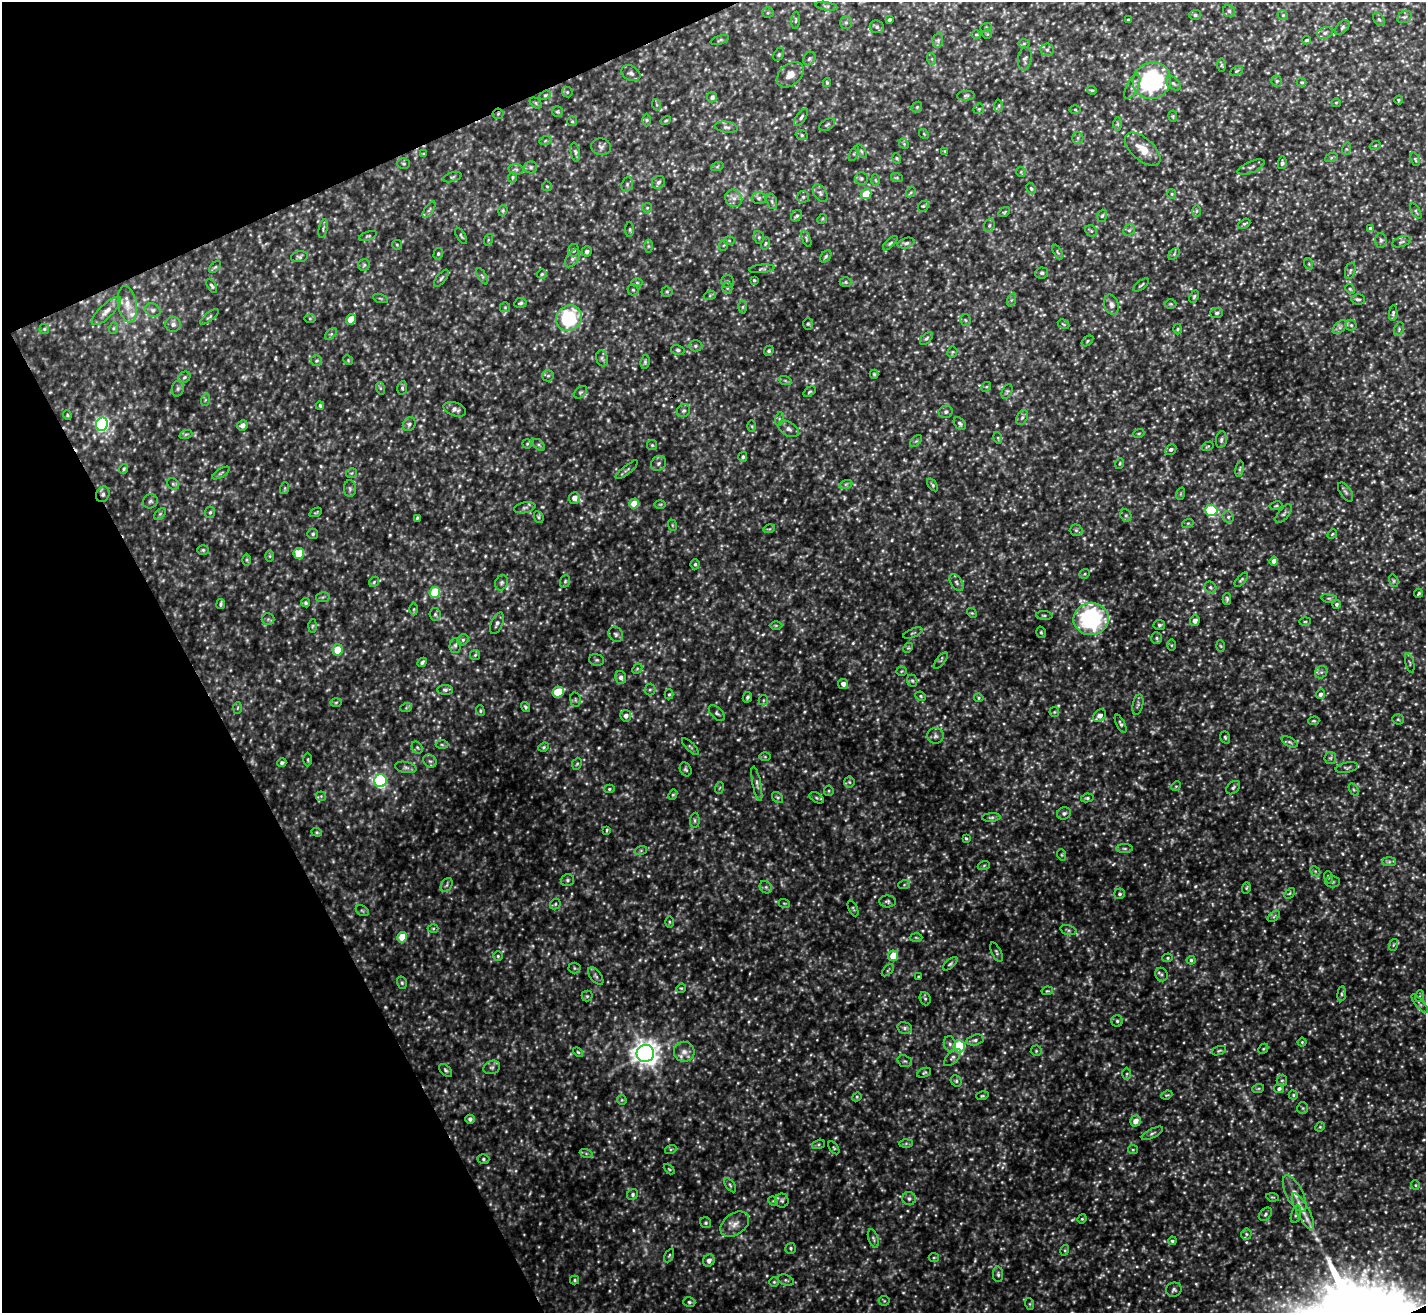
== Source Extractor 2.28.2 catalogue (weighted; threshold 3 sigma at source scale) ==
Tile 5 of 4 x 4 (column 1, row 2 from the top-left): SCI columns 1-1424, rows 2777-4087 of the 5699 x 5686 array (HDU 1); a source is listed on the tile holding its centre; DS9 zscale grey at full resolution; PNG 1428 x 1315 px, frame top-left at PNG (2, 2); each listed source drawn as its Kron ellipse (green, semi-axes under 4 px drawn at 4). Shown black and unused: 21% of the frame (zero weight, under 3 of 5 exposures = <1% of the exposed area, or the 3 px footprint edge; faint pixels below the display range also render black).
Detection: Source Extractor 2.28.2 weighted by HDU 2 'WHT'; one run over the whole footprint, this tile lists its part. Background 0.207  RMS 0.025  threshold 0.113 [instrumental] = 3 sigma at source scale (4.5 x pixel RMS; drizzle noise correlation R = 1.50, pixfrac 1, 0.05/0.05 arcsec/px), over >= 5 px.
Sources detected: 757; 20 too faint to see at this stretch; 1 cosmic-ray / hot-pixel residue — neither listed nor drawn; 4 inside a brighter listed object's ellipse — not listed separately; of the other 732, all 500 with FLUX_AUTO >= 2.82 (the completeness limit of this list) listed and drawn (232 fainter detections not listed), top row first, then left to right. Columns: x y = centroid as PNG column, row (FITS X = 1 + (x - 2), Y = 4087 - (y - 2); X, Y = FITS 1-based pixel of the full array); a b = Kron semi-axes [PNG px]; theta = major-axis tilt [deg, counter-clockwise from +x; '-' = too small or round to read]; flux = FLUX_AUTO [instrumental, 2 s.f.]
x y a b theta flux
826 6 11 3 -9 4.6
1229 11 6 6 - 5.5
768 13 5 5 - 3.8
1195 15 5 5 - 5.1
1283 15 5 4 - 3.3
1404 17 7 5 32 6.2
1379 19 7 5 -52 5.3
796 20 8 3 85 3.4
889 20 4 3 - 4.6
1129 20 3 3 - 3.3
846 23 6 5 - 4.9
877 27 7 6 - 6.3
986 27 6 4 20 2.9
1342 27 9 5 47 5.5
1325 33 8 5 17 7.1
976 34 5 3 - 2.8
987 34 5 5 - 2.9
720 40 9 4 18 4.2
938 40 7 5 79 6.1
1307 40 4 3 - 4.3
1024 43 6 4 2 3.8
1047 50 6 6 - 7.2
779 54 7 4 60 4.5
809 59 7 5 57 5.2
932 59 6 4 -72 3.7
1025 59 11 7 80 8.3
1221 65 7 4 90 4.2
1236 71 7 4 28 3.2
631 73 10 7 -30 9.6
790 75 15 10 41 23
1152 81 19 18 - 320
1277 81 5 5 - 4
1302 82 5 3 - 3
827 83 4 3 - 3.3
1173 83 9 5 -44 6
1132 87 13 6 64 13
1092 90 5 3 - 3.2
567 92 6 5 - 3.3
545 95 6 4 22 3.6
966 96 9 5 5 5.4
712 97 5 5 - 7.3
1399 100 4 4 - 2.9
536 103 7 4 -38 3.8
1336 103 5 4 - 3
657 105 6 4 -71 3.6
999 106 6 4 88 3.6
917 107 6 4 46 3.5
979 109 6 4 44 3.7
1075 109 5 3 - 3
557 112 5 5 - 3.4
498 114 5 5 - 3.6
1173 116 5 4 - 2.9
801 117 10 4 53 6.5
647 120 6 4 90 3.8
572 121 5 4 - 3.1
666 121 5 4 - 3.3
1117 124 7 4 -90 3.9
827 125 9 5 31 5.4
726 127 11 5 -8 7.6
924 134 5 4 - 2.8
802 135 6 5 - 3.9
1078 138 6 5 - 5.7
545 141 6 4 20 3.7
904 144 5 4 - 3
1375 146 5 3 - 3.2
601 147 10 8 -13 9.1
1143 149 21 11 -41 42
1346 149 6 4 72 3.9
861 151 8 4 -55 3.9
945 151 4 4 - 2.9
575 152 9 4 -79 5.9
424 154 4 3 - 3.2
854 154 8 3 64 3.5
897 158 5 4 - 3.1
1331 158 6 4 19 3.9
1415 159 7 4 -70 3.5
1282 163 6 4 80 4.9
403 164 6 5 - 4
531 167 6 6 - 5.7
717 167 6 4 19 4
1251 167 14 5 23 10
516 169 7 5 -8 5.6
1021 172 5 5 - 3.3
452 177 9 4 16 4.8
512 177 5 4 - 3.2
861 178 6 6 - 6.2
897 178 6 4 -18 3.4
875 180 6 4 -87 3.3
658 182 7 6 - 7.4
627 184 7 5 71 5.2
547 186 5 4 - 2.9
1031 189 6 4 -63 4
911 192 6 4 45 3.7
820 193 10 6 -56 7.8
866 194 5 5 - 50
1172 194 5 4 - 3.2
803 197 6 6 - 4.9
734 198 9 8 - 14
759 198 7 6 - 6
772 201 8 5 -71 5.2
923 206 6 4 40 3.7
647 208 5 4 - 3.1
429 210 9 3 56 4.9
503 211 5 4 - 3.7
1196 211 6 4 88 3.3
1416 211 8 3 -61 3.7
1004 212 6 4 36 3
797 216 6 5 - 4.5
1102 216 6 4 71 4
822 219 5 4 - 3.2
1244 224 6 4 28 4.3
989 225 7 5 70 5.8
1370 228 4 3 - 4.5
323 229 9 4 78 4.6
630 229 8 4 -90 3.8
1129 230 6 5 - 5.7
1091 231 6 5 - 4.4
368 236 9 3 19 3.6
461 236 9 3 -59 3.7
759 237 6 5 - 4.6
806 238 8 4 -69 4
488 240 6 4 72 2.9
729 240 6 4 -1 3.2
1381 240 7 5 -88 6
1402 242 10 5 18 6.6
766 243 6 4 72 3.9
890 243 9 4 45 4.8
906 243 9 5 15 6.7
397 245 5 5 - 3.1
724 245 6 3 70 2.9
648 246 6 4 90 4
573 250 6 5 - 7.5
587 251 5 5 - 6.4
1058 252 8 4 -63 3.7
438 254 6 4 75 3.7
1174 254 7 4 46 4.2
826 256 7 4 51 4.1
300 257 8 5 9 5.5
572 258 10 6 54 8.1
1309 264 6 3 -73 2.9
364 265 6 6 - 4.8
215 267 7 4 44 4.1
762 269 13 4 5 5.3
1350 271 9 5 73 5.4
1042 273 6 5 - 5
542 274 5 5 - 3.6
482 276 9 4 -59 4.5
441 278 10 4 52 5.4
754 280 3 3 - 2.9
727 282 6 6 - 5.1
846 282 6 5 - 4
637 283 6 4 -1 3
1141 285 9 2 38 3.5
212 286 8 4 -60 4.2
727 288 5 5 - 3.9
1350 289 5 4 - 3.3
633 290 5 5 - 4.2
667 292 5 5 - 4
710 295 6 4 20 3.5
1194 297 6 4 63 3.7
380 298 8 3 -19 3.3
1358 299 7 5 -5 5.3
1011 300 7 4 71 4.6
520 303 6 5 - 4.8
127 304 18 9 -80 28
1111 304 10 7 -73 11
1171 304 6 5 - 3.2
505 307 5 5 - 2.9
742 307 6 4 89 4.3
153 310 8 6 -31 7.5
106 311 19 6 44 19
1217 313 6 5 - 4.7
1393 313 8 4 84 4.7
209 317 11 4 38 5.2
310 318 6 4 -1 2.9
569 318 13 12 - 200
351 319 5 4 - 45
965 320 6 5 - 4
173 324 7 7 - 10
808 324 6 5 - 3.8
1064 324 6 3 -27 2.9
1351 325 5 5 - 4.6
1340 327 8 5 46 7.2
114 328 6 4 71 3.2
44 329 5 4 - 2.8
1178 329 5 3 - 2.8
1399 329 7 4 67 4.4
331 334 7 4 44 4.6
926 338 8 4 44 5
1087 341 7 4 39 3.9
695 346 7 5 -1 5.4
678 350 7 4 -11 5
769 351 5 4 - 4.1
952 352 5 5 - 3.7
602 358 8 6 -73 6.2
348 360 5 4 - 2.9
317 361 5 5 - 4.2
645 362 7 4 81 4.3
874 374 4 4 - 2.9
548 376 6 5 - 4.8
184 377 6 5 - 5.1
785 380 7 4 -20 4.1
986 387 5 4 - 3.2
178 388 8 6 74 7
380 388 6 4 -72 3.7
402 388 6 5 - 4.3
1007 391 7 5 63 4.4
580 392 7 5 40 4.6
809 392 7 4 37 3.8
205 400 6 4 72 3.5
320 405 4 3 - 3.8
455 409 12 6 -19 12
683 411 7 6 - 6.1
946 412 7 6 - 6.5
67 415 4 4 - 3
1022 417 8 5 62 6.8
779 419 7 4 73 5.2
102 424 7 6 - 530
409 424 7 6 - 6.2
960 424 7 5 -50 5
242 425 5 5 - 13
752 426 6 4 -88 2.9
789 429 11 7 -30 10
1139 433 5 3 - 2.9
186 434 6 4 18 4.3
998 438 6 3 -73 2.8
1221 440 8 5 80 6.2
916 441 7 4 44 4.1
527 444 5 4 - 3.2
539 445 7 4 -45 4.4
652 445 5 5 - 3.5
1208 446 6 3 29 2.8
1171 449 6 5 - 6.9
743 457 5 4 - 5.1
659 463 8 7 - 7.6
1120 464 5 3 - 2.9
124 469 5 4 - 3.5
1240 469 8 4 81 4.4
627 470 14 4 39 5.5
221 473 10 4 32 4.8
351 473 5 5 - 4.2
173 484 6 5 - 4.3
846 484 7 4 18 5.2
933 485 7 4 -52 3.9
285 488 6 4 72 3.2
350 489 8 6 -89 6.3
1346 492 11 5 -56 6.1
103 494 8 6 65 7.6
1180 494 6 4 71 3.1
574 498 6 5 - 20
150 501 7 7 - 6.2
634 503 5 4 - 40
660 504 6 4 0 2.9
1276 506 6 3 11 2.8
525 508 11 5 12 7.2
1211 510 6 5 - 170
210 512 6 5 - 4.5
316 512 6 3 24 3
160 514 7 4 45 3.6
1284 514 11 5 51 7.2
1126 515 6 5 - 4.7
539 517 6 4 -65 4.2
1228 517 6 5 - 5.4
417 518 4 4 - 3
1188 523 6 3 18 3.1
672 525 6 3 -72 2.9
769 529 6 3 17 3.2
1076 530 6 6 - 5.4
313 534 5 5 - 4.5
1332 534 5 4 - 2.9
203 550 5 5 - 4
299 554 5 5 - 66
270 556 6 4 -90 3.2
246 560 6 4 -89 3.7
1274 561 4 4 - 14
695 564 5 4 - 4
1085 574 5 4 - 3.3
1241 580 9 4 48 4.3
565 581 6 5 - 4
1394 581 6 4 -75 3.8
374 582 6 4 48 3.5
501 583 8 6 65 6.1
956 583 9 5 -56 7.5
1210 587 6 5 - 4.5
435 592 5 5 - 110
1418 593 4 2 - 2.9
323 597 7 5 11 4.5
1329 598 8 4 -8 4.1
1227 599 6 4 -89 4
306 603 5 4 - 3.7
221 604 5 3 - 4.6
1336 604 4 4 - 4.2
414 609 6 4 89 4.1
972 613 5 4 - 3
435 614 6 5 - 4.8
1044 615 8 3 -4 3.9
268 619 6 6 - 5
1091 619 18 16 3 320
1195 621 5 5 - 14
1305 621 5 3 - 2.9
497 623 11 5 67 8.8
776 625 6 4 0 3.4
1159 625 6 5 - 4.9
312 626 6 4 88 3.6
1041 632 6 4 -74 3.6
913 633 10 3 23 3.4
616 634 8 6 -55 6.8
1156 638 6 5 - 5.3
463 640 6 5 - 5.2
455 645 7 5 88 6.2
1171 645 6 4 -90 3
1221 646 6 4 -86 2.8
908 648 5 4 - 3
337 650 5 5 - 65
475 655 5 5 - 3.5
597 660 8 5 -14 5.3
941 661 10 2 51 3.1
422 662 5 4 - 5.9
1410 663 10 2 -75 3.2
637 669 5 4 - 3.4
901 671 5 4 - 3.1
1321 672 7 5 43 5.8
621 677 6 5 - 10
912 681 6 5 - 4.3
843 684 5 5 - 12
650 689 6 5 - 4.2
445 690 8 5 -1 5.2
558 692 6 5 - 120
669 694 5 4 - 3.5
1320 694 5 4 - 6.7
921 696 5 4 - 3.3
747 697 5 4 - 5.4
979 698 5 4 - 3.1
575 700 7 5 -83 4.8
763 700 5 4 - 3.2
336 702 6 4 2 3
1138 705 10 5 76 6.2
526 707 5 4 - 3.8
237 708 6 4 87 3.3
406 708 6 4 19 3.1
480 711 5 4 - 3.4
1054 712 5 5 - 3.2
717 713 10 5 -44 6.1
626 716 6 5 - 10
1100 716 7 5 40 16
1398 719 5 5 - 3.7
1314 721 5 4 - 3.3
1121 724 10 4 -63 5.4
935 736 8 8 - 9
1225 737 6 4 -72 4.1
1290 742 8 4 -27 5.3
442 745 6 4 -2 3.9
417 747 6 5 - 4.3
544 747 5 4 - 3.5
690 747 11 3 -45 3.8
765 757 6 4 -1 3.1
1330 758 6 6 - 4.9
308 759 7 3 -90 3.1
430 761 7 6 - 6.1
282 763 5 4 - 5.9
577 764 6 4 66 3.6
406 767 11 5 -11 7.5
1347 768 11 5 11 5.3
686 769 7 5 -65 5.1
380 781 6 6 - 530
849 782 5 5 - 3.9
757 784 17 4 -79 8.9
1176 786 5 4 - 3
719 788 6 3 70 2.9
1233 788 8 5 41 5.4
609 789 5 4 - 4
1354 790 7 4 -58 3.8
829 791 5 5 - 3.3
673 795 5 4 - 3.7
321 796 5 5 - 3.5
778 797 6 4 -42 4
817 798 8 4 -32 5.1
1087 798 6 4 8 4.2
1064 813 7 6 - 7.9
991 817 9 4 4 5.4
695 820 7 5 86 4.7
607 830 4 2 - 2.8
317 832 5 4 - 3.4
966 838 4 3 - 3.3
1125 849 8 4 -1 4.6
641 850 6 4 19 3.6
1062 855 6 3 -71 2.8
1389 862 7 4 0 5.6
984 865 6 4 20 3.3
1315 871 6 4 -44 3.6
1328 877 6 4 -72 3.3
567 880 7 6 - 5.5
1332 882 7 5 0 4.8
447 885 7 5 60 5.3
904 885 6 4 19 3.6
766 887 7 5 -45 5.6
1246 888 6 4 73 3.1
1289 893 6 4 45 3.2
1120 894 5 5 - 6.2
887 901 8 6 -3 5.6
784 903 6 3 -18 2.9
555 904 6 4 48 4
853 908 8 3 -64 3.4
362 911 7 5 -31 5
1274 916 7 4 38 3.6
669 922 5 3 - 2.9
433 928 5 3 - 2.8
1068 930 8 5 -15 5.1
402 937 5 5 - 54
916 937 6 4 -2 3.7
1393 945 6 4 71 3.6
996 952 10 4 -64 5
498 956 5 5 - 3.8
893 956 5 5 - 46
1168 958 5 4 - 3.7
1191 960 4 4 - 4.4
950 964 9 4 41 4.6
574 968 6 5 - 3.9
888 970 7 3 45 3.6
1162 975 7 6 - 5.2
596 976 10 5 -52 6.9
919 977 3 3 - 3.5
402 983 6 5 - 4.1
681 988 5 4 - 2.9
1047 991 6 4 10 3.1
1342 994 7 4 83 4.3
587 996 5 5 - 3.8
1420 996 6 4 71 3.2
925 999 7 5 -68 4.9
1420 1004 12 3 -50 5.4
1117 1021 5 5 - 4.7
905 1028 7 5 -14 6.1
975 1040 8 5 15 7.2
1302 1042 4 4 - 2.8
950 1044 8 6 -76 8.5
959 1046 6 5 - 220
1263 1049 5 4 - 3.4
1036 1051 5 5 - 3.7
1219 1051 7 3 18 3.5
578 1052 6 3 -44 3.2
684 1052 10 10 - 18
645 1053 9 8 - 2400
952 1058 11 5 45 7.8
905 1061 7 5 -19 5.3
492 1067 8 6 21 7.2
446 1070 8 4 -44 4.6
924 1073 7 4 23 3.9
1127 1074 6 4 89 3.7
1282 1080 6 5 - 4.2
956 1081 6 5 - 4.2
1258 1089 6 4 19 3.4
1279 1089 5 4 - 5.9
1167 1095 6 3 23 2.9
1293 1095 4 4 - 3.3
982 1096 6 4 16 3.5
857 1097 5 4 - 3
622 1100 5 5 - 3.1
1303 1108 5 5 - 4.1
470 1119 5 4 - 6.8
1135 1121 6 5 - 19
1320 1127 5 4 - 3.1
1152 1133 11 4 28 6.3
906 1143 6 4 1 4.1
818 1144 7 4 20 4.1
834 1148 7 3 -54 3.2
671 1149 6 4 18 3.3
1133 1150 5 4 - 3.3
586 1153 7 4 -19 4.7
483 1159 6 5 - 4.3
669 1169 6 3 -45 3
730 1185 8 4 -54 4.2
1415 1185 5 4 - 2.9
633 1194 6 5 - 6
1295 1194 20 8 -63 27
1272 1197 6 4 -9 3.4
909 1198 7 6 - 7
773 1201 5 4 - 2.9
782 1201 7 7 - 6
1303 1212 20 6 -62 25
1265 1214 8 5 44 5.9
1296 1214 9 5 74 5.2
1082 1219 5 4 - 3.2
706 1223 6 5 - 4.2
735 1224 16 10 36 23
1246 1234 5 5 - 4
873 1239 10 5 -72 5.7
1172 1241 4 3 - 4.3
791 1248 5 5 - 4.3
1065 1250 5 3 - 3
669 1255 7 4 63 3.9
934 1258 5 4 - 3.5
709 1261 6 5 - 12
998 1274 8 5 -88 4.9
575 1280 4 4 - 3.2
786 1280 8 5 -21 5.3
774 1282 4 4 - 3.2
1174 1290 8 7 - 6.3
884 1301 5 5 - 3.2
689 1302 6 4 -15 4.2
1030 1304 6 4 -72 3
Overlapping masked pixels (flux is a lower limit): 2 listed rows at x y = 498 114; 103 494
Unlisted compact peaks at least as high as the median listed source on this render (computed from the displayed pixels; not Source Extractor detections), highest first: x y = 1317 1239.